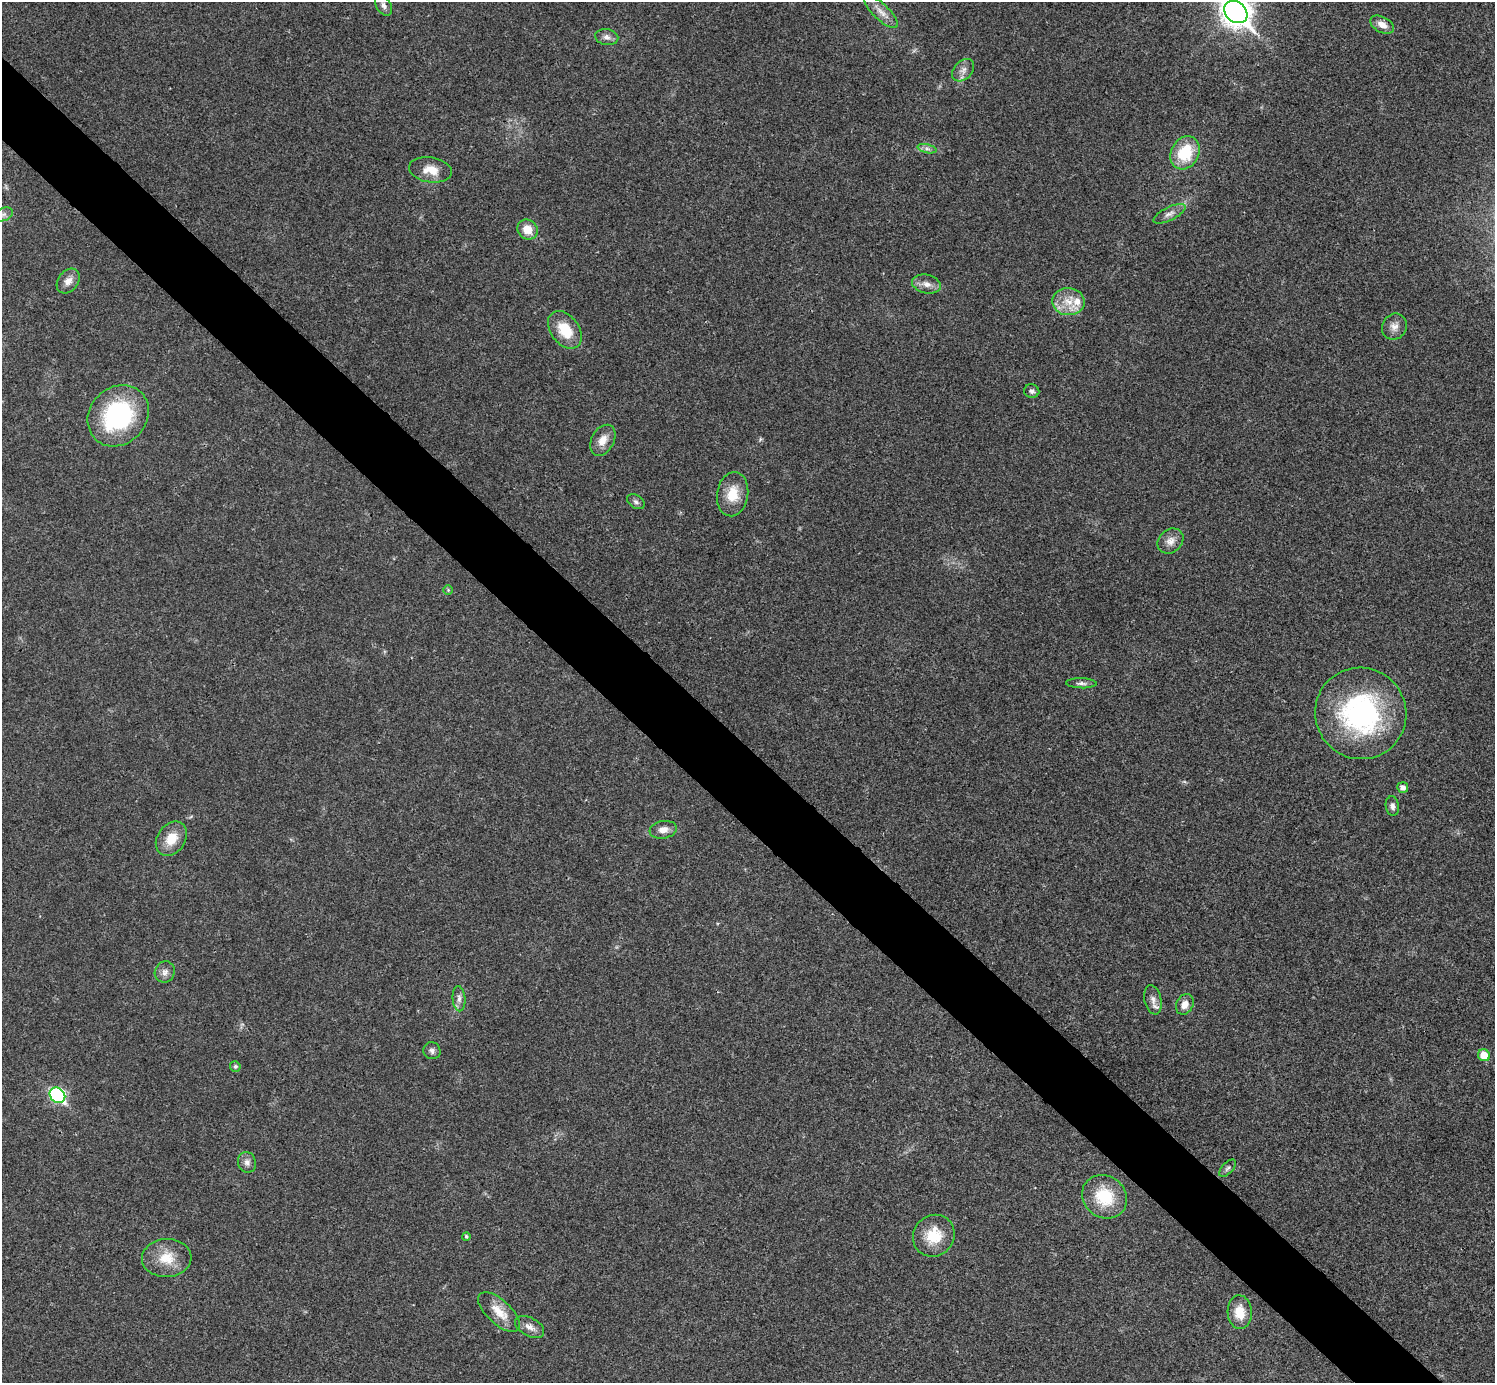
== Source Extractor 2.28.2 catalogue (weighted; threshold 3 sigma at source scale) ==
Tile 11 of 4 x 4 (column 3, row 3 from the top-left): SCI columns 3010-4502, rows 1690-3070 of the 5999 x 5999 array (HDU 1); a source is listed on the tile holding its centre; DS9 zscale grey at full resolution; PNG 1497 x 1385 px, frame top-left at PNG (2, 2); each listed source drawn as its Kron ellipse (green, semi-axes under 4 px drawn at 4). Shown black and unused: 5% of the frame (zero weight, under 3 of 4 exposures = <1% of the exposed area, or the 3 px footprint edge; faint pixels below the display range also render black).
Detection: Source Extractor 2.28.2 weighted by HDU 2 'WHT'; one run over the whole footprint, this tile lists its part. Background 0.0205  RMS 0.0041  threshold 0.0182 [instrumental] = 3 sigma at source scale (4.5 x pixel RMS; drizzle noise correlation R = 1.50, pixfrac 1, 0.05/0.05 arcsec/px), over >= 5 px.
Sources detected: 49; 2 inside a brighter listed object's ellipse — not listed separately; the other 47 listed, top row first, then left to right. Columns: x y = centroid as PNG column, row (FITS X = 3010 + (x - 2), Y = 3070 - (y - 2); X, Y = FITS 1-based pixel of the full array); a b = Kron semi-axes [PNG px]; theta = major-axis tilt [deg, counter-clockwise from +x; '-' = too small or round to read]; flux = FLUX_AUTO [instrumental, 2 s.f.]
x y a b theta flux
384 6 11 7 -60 1.8
881 12 22 8 -44 3.9
1236 12 12 10 -42 440
1382 25 13 7 -28 3.5
607 37 11 8 -10 2.2
963 70 13 9 47 2.6
927 149 9 4 -13 1.2
1185 153 17 14 61 17
430 170 22 12 -9 6.5
3 214 10 6 22 1.5
1169 214 17 6 26 2.4
527 230 10 9 - 6.1
68 281 13 10 51 3.2
926 284 15 9 -12 3
1068 302 16 13 -3 6.8
1394 327 13 12 - 3.2
565 330 21 14 -53 11
1032 391 7 7 - 1.3
118 416 33 28 46 54
603 440 17 11 61 4.6
733 494 22 15 81 9.1
636 502 9 6 -33 1.2
1170 541 14 11 41 3.4
448 590 5 5 - 0.51
1081 683 15 5 -2 1.5
1361 713 46 45 - 75
1403 787 5 5 - 2.1
1392 806 10 6 -82 1.5
663 830 14 9 9 2.9
171 839 18 14 55 7.8
165 972 11 10 - 2.2
459 999 12 6 -86 2
1153 1000 15 8 -78 2.3
1185 1004 11 8 64 3.3
432 1051 8 8 - 1.5
1484 1055 6 5 - 7.2
235 1066 5 5 - 0.9
57 1095 8 7 - 67
247 1162 10 9 - 2.2
1228 1168 11 5 47 1.1
1104 1197 23 20 -38 18
466 1236 4 4 - 0.7
934 1236 22 20 46 12
167 1258 25 19 3 9.7
499 1312 26 12 -42 7.1
1240 1312 17 12 -86 7.6
530 1327 16 9 -29 3
Isophote crosses this tile's border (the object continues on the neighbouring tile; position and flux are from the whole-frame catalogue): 1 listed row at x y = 1236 12